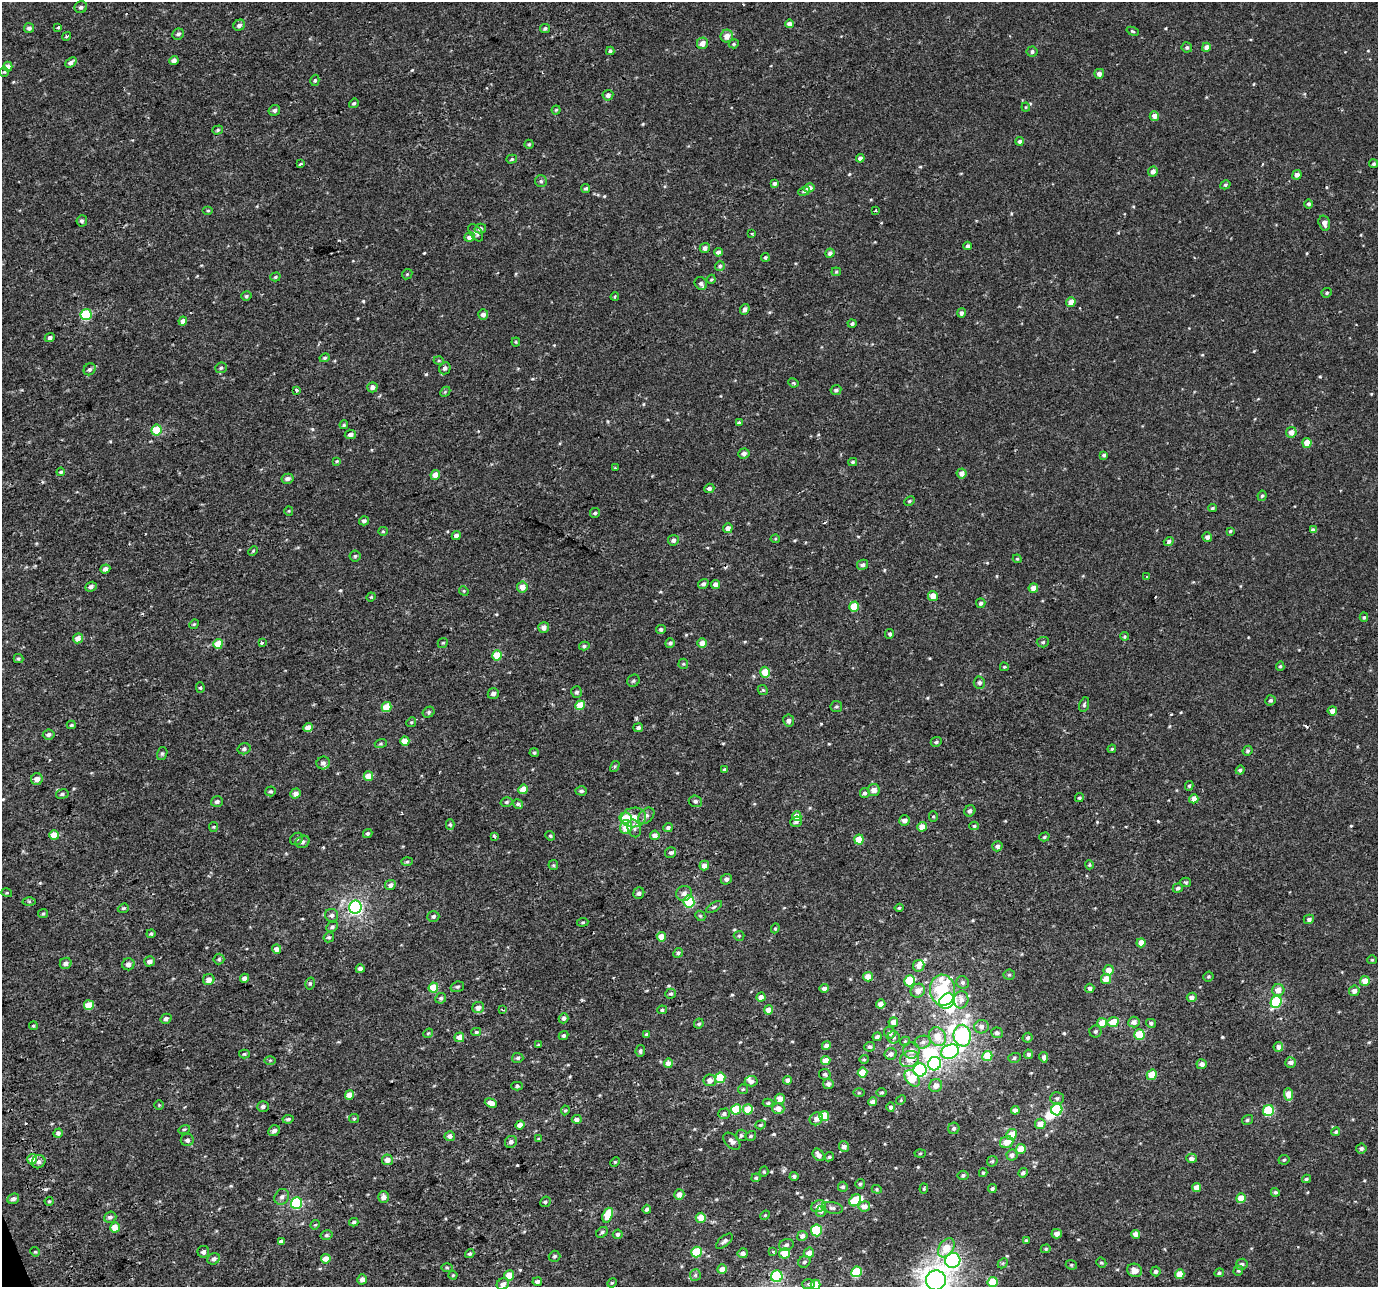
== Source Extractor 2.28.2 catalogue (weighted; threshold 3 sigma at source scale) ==
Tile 7 of 4 x 4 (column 3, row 2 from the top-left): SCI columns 2753-4128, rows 2648-3932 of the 5568 x 5368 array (HDU 1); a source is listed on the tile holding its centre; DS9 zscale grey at full resolution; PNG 1380 x 1289 px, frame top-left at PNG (2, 2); each listed source drawn as its Kron ellipse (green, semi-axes under 4 px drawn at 4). Shown black and unused: <1% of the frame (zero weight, under 2 of 3 exposures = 3% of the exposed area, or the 3 px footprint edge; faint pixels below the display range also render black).
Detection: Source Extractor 2.28.2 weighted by HDU 2 'WHT'; one run over the whole footprint, this tile lists its part. Background 5.10e-04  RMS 0.0032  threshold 0.0145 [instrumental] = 3 sigma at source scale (4.5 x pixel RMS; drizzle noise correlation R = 1.50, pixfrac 1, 0.0396/0.0396 arcsec/px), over >= 5 px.
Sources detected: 581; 4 inside a brighter object's white glare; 7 cosmic-ray / hot-pixel residue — neither listed nor drawn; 7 inside a brighter listed object's ellipse — not listed separately; of the other 563, all 500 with FLUX_AUTO >= 0.337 (the completeness limit of this list) listed and drawn (63 fainter detections not listed), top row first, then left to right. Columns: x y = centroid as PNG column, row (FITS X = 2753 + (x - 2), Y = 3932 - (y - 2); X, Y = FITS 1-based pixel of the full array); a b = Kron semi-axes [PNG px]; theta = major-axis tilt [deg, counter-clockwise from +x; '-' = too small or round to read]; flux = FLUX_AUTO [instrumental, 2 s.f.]
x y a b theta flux
81 7 6 6 - 0.89
789 24 4 4 - 1.7
239 25 6 5 - 1.2
58 27 3 3 - 0.62
29 28 5 5 - 1
545 28 5 4 - 0.72
1133 31 6 4 -21 0.41
178 34 6 5 - 0.91
67 36 4 3 - 1
727 36 6 6 - 2.8
702 43 6 5 - 2.1
734 44 5 4 - 0.43
1187 47 5 5 - 0.67
1206 47 4 4 - 1.9
610 51 4 4 - 0.95
1032 52 5 5 - 0.86
174 60 4 4 - 1.5
71 63 6 4 40 1.3
8 66 5 4 - 2.6
4 72 5 4 - 0.44
1099 74 5 4 - 1.6
315 80 6 4 74 0.49
608 95 5 5 - 1.1
354 103 5 4 - 0.56
1026 107 4 4 - 0.34
274 110 6 5 - 0.89
556 110 4 4 - 0.41
1154 116 5 4 - 2
218 130 5 4 - 0.51
1019 141 4 4 - 0.78
529 144 4 4 - 0.45
860 158 4 4 - 1.2
512 159 5 4 - 0.5
300 164 4 2 - 0.39
1374 164 4 4 - 0.54
1153 171 5 4 - 1.6
1297 175 5 4 - 1.7
541 181 6 6 - 0.73
775 183 4 4 - 0.82
1225 185 5 4 - 0.54
586 188 4 4 - 0.56
809 188 5 4 - 2.2
804 191 6 4 21 0.6
1308 204 4 4 - 0.69
208 211 5 3 - 0.36
875 211 3 2 - 0.36
82 221 5 5 - 0.75
1324 223 8 5 -75 1.6
480 228 6 5 - 0.85
476 233 10 5 -54 1.1
752 233 3 2 - 0.35
470 237 5 4 - 1.8
968 246 4 3 - 0.85
705 248 5 5 - 1.4
718 252 4 4 - 1.1
830 253 5 4 - 1.1
765 257 4 4 - 0.49
720 266 5 4 - 0.59
836 272 5 4 - 0.38
407 274 5 4 - 0.38
275 277 5 4 - 0.44
711 279 5 4 - 0.38
701 283 7 6 - 0.75
1327 293 5 4 - 0.48
246 296 5 4 - 0.57
615 297 4 3 - 0.38
1071 302 5 4 - 2.7
745 309 5 4 - 1.1
961 313 5 4 - 1
483 314 5 5 - 1.4
86 315 6 5 - 17
183 321 4 4 - 1.9
852 323 4 4 - 0.68
50 338 5 4 - 0.86
516 342 4 4 - 0.34
325 358 5 4 - 0.5
439 361 5 3 - 0.34
221 368 6 5 - 0.61
445 368 6 5 - 0.84
90 369 6 5 - 0.78
793 383 5 3 - 0.46
372 387 5 5 - 1.3
296 390 4 3 - 1.7
836 390 5 5 - 0.81
445 392 6 4 45 0.37
739 423 4 3 - 0.64
344 425 4 3 - 0.44
156 430 5 5 - 8.3
1291 432 5 5 - 2
350 434 6 4 7 1.1
1307 443 5 4 - 4
744 453 6 5 - 1.2
1104 455 4 4 - 0.6
337 461 4 3 - 0.57
853 462 4 3 - 0.51
615 468 3 2 - 0.35
61 472 4 4 - 0.49
962 473 5 5 - 1.9
435 475 5 4 - 2.4
287 479 6 5 - 1.1
709 488 5 4 - 0.98
1262 496 5 4 - 0.48
909 501 5 4 - 0.43
1212 508 4 3 - 0.5
289 511 5 4 - 0.35
595 513 5 5 - 0.52
364 521 5 4 - 0.83
728 528 5 4 - 1.8
1313 530 4 4 - 1.1
383 531 5 4 - 0.4
1230 531 4 4 - 0.39
456 536 4 4 - 1.5
1207 537 5 4 - 1.3
775 539 4 4 - 0.34
673 540 5 5 - 1.2
1169 542 5 4 - 0.87
253 551 5 3 - 0.39
355 556 5 5 - 0.55
1017 559 4 4 - 0.36
863 565 5 5 - 0.83
105 569 5 4 - 1.3
1146 577 3 3 - 0.4
703 584 5 4 - 0.79
716 584 4 4 - 1.8
91 587 6 4 25 0.9
522 587 5 5 - 2.9
1033 588 5 4 - 2.5
464 591 5 4 - 0.38
933 596 5 5 - 3.5
371 597 4 4 - 0.36
981 603 5 4 - 0.75
854 607 5 5 - 7.9
1364 617 4 4 - 0.47
194 624 5 4 - 0.35
544 627 5 5 - 1.6
661 629 5 4 - 0.63
890 634 5 4 - 0.63
1125 636 4 4 - 0.41
78 638 5 5 - 2.5
262 642 3 3 - 1.2
1043 642 6 5 - 0.59
443 643 5 4 - 0.42
670 643 5 4 - 0.74
702 643 5 4 - 2.7
218 644 5 4 - 5.6
584 646 5 4 - 0.58
497 655 5 5 - 7
18 659 5 4 - 0.45
683 664 5 5 - 0.42
1280 666 5 4 - 0.45
1004 667 4 3 - 0.4
765 672 5 5 - 6
633 681 6 5 - 0.61
979 683 6 5 - 0.9
200 688 5 4 - 0.41
763 690 5 4 - 0.44
577 692 6 5 - 0.76
493 694 6 5 - 1.1
1270 700 5 5 - 0.67
580 705 5 4 - 5.9
1084 705 8 4 73 0.58
387 707 5 5 - 6.3
836 707 6 5 - 0.56
1332 711 4 4 - 1.9
429 712 6 5 - 0.57
789 721 6 5 - 1.2
411 722 5 4 - 0.4
71 725 4 3 - 0.47
308 727 5 4 - 2.5
638 728 5 4 - 0.79
49 734 6 5 - 1.1
405 741 4 4 - 3.6
936 742 6 4 26 0.63
381 743 6 4 17 0.42
244 749 6 5 - 0.87
1112 749 4 3 - 0.39
1247 751 5 4 - 0.62
534 753 4 4 - 0.55
162 754 7 5 74 0.59
323 763 7 6 - 1
615 766 6 3 59 0.42
725 770 3 3 - 0.51
1240 770 4 4 - 0.79
368 776 5 4 - 4.1
37 779 6 6 - 1.7
1189 786 5 4 - 0.48
523 789 5 4 - 3
874 790 6 6 - 2.2
271 791 5 5 - 0.53
581 791 6 4 -4 0.65
296 793 5 4 - 1.9
865 793 5 5 - 0.84
62 794 6 4 8 0.65
1079 798 4 4 - 0.48
1194 799 5 4 - 2.5
695 801 6 5 - 0.85
217 802 6 5 - 0.76
506 802 6 4 16 0.54
518 804 5 4 - 1.3
970 811 6 5 - 0.87
646 816 9 6 46 1
797 816 5 4 - 4.2
634 817 12 10 8 3.7
933 817 5 4 - 0.45
625 818 6 5 - 5.2
905 820 5 5 - 1.6
796 822 6 5 - 0.81
450 825 5 4 - 0.47
974 826 5 4 - 0.47
213 827 5 4 - 0.35
626 827 7 6 - 5.4
668 827 5 4 - 0.81
922 827 5 4 - 3
634 828 9 6 -75 1.3
368 833 5 4 - 0.59
54 835 5 5 - 4.7
655 835 5 4 - 2.2
494 836 4 3 - 0.5
550 836 5 4 - 0.43
1044 837 5 4 - 0.44
297 839 7 5 37 0.71
859 840 5 4 - 5.6
303 842 7 6 - 1.1
997 846 5 5 - 0.92
670 853 6 5 - 0.64
407 862 6 4 2 0.41
553 865 5 5 - 0.42
704 865 5 4 - 2.2
1089 865 5 4 - 0.39
726 879 5 5 - 0.94
1186 882 5 4 - 0.49
390 885 5 5 - 1.2
1178 888 5 4 - 0.85
7 893 5 3 - 0.34
639 893 6 5 - 0.94
684 893 8 7 - 1.4
29 901 6 4 -1 0.41
689 901 6 5 - 15
355 907 6 6 - 83
714 907 9 3 32 0.54
123 908 6 4 19 0.52
899 908 4 4 - 0.38
43 914 5 4 - 0.4
332 915 6 6 - 0.96
433 916 6 5 - 0.72
700 916 5 4 - 0.41
1309 919 5 4 - 0.98
583 922 6 4 6 0.43
332 927 6 4 29 0.77
775 928 5 4 - 0.39
151 934 4 4 - 0.44
739 936 5 5 - 0.4
329 937 5 5 - 0.63
661 937 5 4 - 3.5
1141 943 4 4 - 3.5
277 949 4 4 - 1.9
678 953 5 4 - 0.68
219 959 5 5 - 0.55
1372 960 5 4 - 0.36
150 961 5 5 - 1.4
66 963 6 5 - 1.2
128 964 6 6 - 1.4
919 966 6 6 - 2
360 969 4 4 - 1.2
1108 970 5 5 - 3.1
1009 975 5 5 - 0.49
1208 976 5 5 - 0.49
868 977 5 5 - 3
244 978 5 4 - 1.1
1106 979 5 5 - 3.9
209 980 6 5 - 2.4
910 981 5 5 - 13
1365 981 5 5 - 3.7
963 982 6 6 - 0.84
310 984 6 4 73 0.52
457 987 7 5 18 0.58
433 988 5 5 - 6.5
824 988 5 4 - 1.1
1090 988 4 4 - 0.99
942 990 15 12 -83 20
1278 990 6 6 - 2.8
918 991 7 6 - 2.5
1354 991 5 5 - 1.3
671 994 5 5 - 0.5
761 997 4 4 - 1.7
1192 997 5 4 - 1.6
441 998 5 5 - 0.68
961 1000 9 7 79 2.1
947 1001 8 7 - 24
1276 1002 6 5 - 24
881 1004 5 4 - 1.9
89 1005 5 5 - 6.6
478 1008 6 5 - 1.7
502 1010 3 2 - 0.54
662 1010 5 4 - 0.57
769 1010 4 4 - 2.8
563 1018 5 4 - 0.91
166 1019 5 4 - 0.97
893 1022 5 4 - 2.4
1113 1022 6 5 - 5.1
1134 1022 6 5 - 1.5
1102 1023 5 5 - 4.5
1151 1023 5 4 - 0.75
699 1024 5 4 - 0.59
33 1026 4 3 - 0.39
982 1027 7 6 - 1.3
1095 1031 6 6 - 0.68
476 1032 5 4 - 0.43
428 1033 5 4 - 0.36
890 1033 6 5 - 1.1
997 1033 6 5 - 0.87
646 1034 4 3 - 0.48
563 1035 5 4 - 0.6
1139 1035 5 5 - 10
962 1036 11 8 -82 82
459 1037 5 5 - 3
877 1037 4 4 - 0.86
894 1037 6 6 - 0.81
937 1037 10 8 -59 4.9
1028 1038 5 4 - 0.68
905 1041 5 4 - 0.48
923 1042 8 6 16 1.2
538 1045 4 3 - 0.34
826 1046 4 4 - 1.5
870 1047 5 5 - 0.78
1278 1047 5 4 - 1.4
911 1050 8 8 - 2
640 1051 6 4 82 0.65
950 1052 9 7 22 52
244 1054 5 4 - 0.44
891 1054 6 5 - 1.2
1028 1054 4 4 - 0.92
987 1056 5 5 - 7.8
1044 1057 5 4 - 0.82
518 1058 6 5 - 0.65
1014 1058 6 5 - 0.6
864 1059 4 4 - 0.4
909 1059 10 8 21 3.9
270 1060 6 4 1 0.39
826 1060 5 4 - 3.3
1291 1062 5 5 - 1.4
668 1063 5 4 - 2.5
935 1064 7 6 - 39
1202 1064 5 5 - 1.5
920 1070 6 6 - 33
862 1073 5 5 - 5.9
825 1074 6 5 - 0.6
1152 1075 5 5 - 6.9
720 1078 5 5 - 11
912 1078 9 6 -51 7.8
710 1080 6 6 - 2.1
788 1080 4 4 - 1.5
751 1081 6 5 - 1.3
828 1084 5 5 - 1.2
517 1086 5 4 - 0.53
936 1086 7 6 - 2.1
743 1089 5 5 - 0.41
882 1092 5 4 - 0.49
859 1093 6 4 0 0.4
1289 1094 6 4 -86 4.3
350 1095 4 4 - 3.8
1057 1098 7 6 - 0.75
780 1099 5 5 - 3.4
901 1100 5 4 - 0.39
872 1102 5 4 - 1.3
491 1103 6 4 -21 2.3
768 1103 5 4 - 0.49
159 1105 4 4 - 0.34
263 1107 6 5 - 0.87
891 1107 5 4 - 0.84
736 1109 5 5 - 10
748 1109 5 5 - 6.3
778 1109 6 5 - 2.1
565 1110 5 4 - 0.36
1015 1110 4 4 - 1.5
1057 1110 5 5 - 21
1268 1111 5 5 - 17
724 1114 6 5 - 0.9
824 1116 5 5 - 10
288 1119 5 3 - 0.53
354 1119 5 4 - 0.39
577 1119 5 4 - 1.3
816 1119 7 6 - 1.7
1247 1120 6 4 33 0.57
1040 1124 5 5 - 2.8
520 1125 5 4 - 1.5
761 1125 5 4 - 0.4
954 1128 6 5 - 0.72
184 1129 6 3 19 0.4
274 1131 6 5 - 1.1
1336 1132 4 4 - 0.52
58 1133 5 4 - 0.86
1012 1134 5 5 - 5
741 1135 6 5 - 0.7
450 1136 5 5 - 1.3
751 1136 6 4 34 0.54
539 1139 4 3 - 0.48
187 1140 6 6 - 0.89
732 1141 10 6 -45 1.4
511 1142 6 5 - 0.98
1007 1142 7 5 23 3.8
844 1147 5 5 - 1.4
1361 1148 5 5 - 0.93
1021 1149 5 4 - 4.8
920 1153 5 3 - 0.34
819 1155 7 5 -51 1.6
1012 1155 5 5 - 1.3
829 1157 5 4 - 0.45
1191 1158 5 4 - 1.1
32 1159 5 5 - 2.2
387 1160 5 5 - 2
1284 1160 5 4 - 0.52
992 1161 6 5 - 0.53
39 1162 7 6 - 1.1
615 1162 5 4 - 0.38
764 1172 5 4 - 0.4
983 1173 4 3 - 0.41
1023 1173 5 4 - 0.86
963 1175 5 5 - 0.63
794 1176 4 4 - 0.69
756 1178 4 4 - 0.44
1306 1179 4 4 - 0.59
860 1184 5 4 - 0.5
843 1187 5 5 - 0.66
1196 1187 4 4 - 2.6
992 1188 4 4 - 0.64
877 1189 5 4 - 0.38
924 1189 5 3 - 0.36
1275 1192 4 4 - 0.65
679 1195 5 5 - 1.9
282 1197 8 7 - 1.1
384 1197 6 5 - 1.7
1241 1198 5 4 - 5.8
13 1199 6 5 - 1
855 1200 6 5 - 9.9
49 1201 4 4 - 0.37
545 1202 5 5 - 0.57
296 1203 6 5 - 29
818 1206 7 6 - 1.7
864 1206 6 5 - 2.4
832 1208 11 5 -10 0.98
647 1209 4 4 - 0.78
821 1211 5 5 - 0.65
608 1215 7 5 69 8.7
765 1215 5 4 - 0.37
110 1217 6 5 - 0.88
701 1218 5 5 - 4.2
354 1222 4 3 - 0.49
315 1225 5 4 - 0.35
115 1228 5 5 - 3.9
816 1230 6 5 - 14
602 1232 6 4 40 0.73
618 1234 5 4 - 0.82
1057 1234 5 4 - 1.6
1136 1234 4 4 - 2.2
327 1235 6 4 14 0.54
802 1236 5 4 - 1.3
1026 1240 4 3 - 0.44
724 1241 10 5 41 0.96
281 1242 4 3 - 3.1
786 1245 7 5 18 0.86
946 1248 10 7 55 5.8
1046 1249 5 4 - 0.42
35 1252 5 4 - 0.34
203 1252 6 6 - 0.95
696 1252 5 5 - 13
773 1252 3 3 - 1.7
743 1253 5 5 - 1.4
784 1253 5 5 - 5
809 1253 5 5 - 2.8
470 1254 5 4 - 0.56
554 1256 6 5 - 0.63
214 1259 6 5 - 1.1
326 1259 5 4 - 3.1
953 1260 8 7 - 75
804 1262 6 5 - 0.74
1003 1263 6 4 46 0.43
1101 1263 5 4 - 0.44
1242 1264 6 5 - 1
1071 1265 6 4 -21 0.45
447 1267 6 3 -1 0.37
722 1269 5 4 - 2.1
1135 1270 7 6 - 2.1
1156 1271 5 5 - 0.66
1238 1271 5 4 - 0.47
856 1272 5 5 - 17
1219 1273 5 4 - 0.58
1180 1274 5 4 - 4.7
453 1275 4 4 - 0.35
509 1275 5 5 - 3.7
695 1275 6 5 - 0.59
777 1276 6 5 - 22
362 1279 5 5 - 1.6
936 1280 10 10 - 210
537 1282 4 4 - 1.1
993 1282 5 5 - 10
612 1283 5 4 - 0.36
503 1284 6 5 - 1.4
808 1284 6 5 - 0.66
816 1285 5 5 - 6.4
Isophote crosses this tile's border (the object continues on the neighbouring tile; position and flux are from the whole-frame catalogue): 2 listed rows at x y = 936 1280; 816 1285